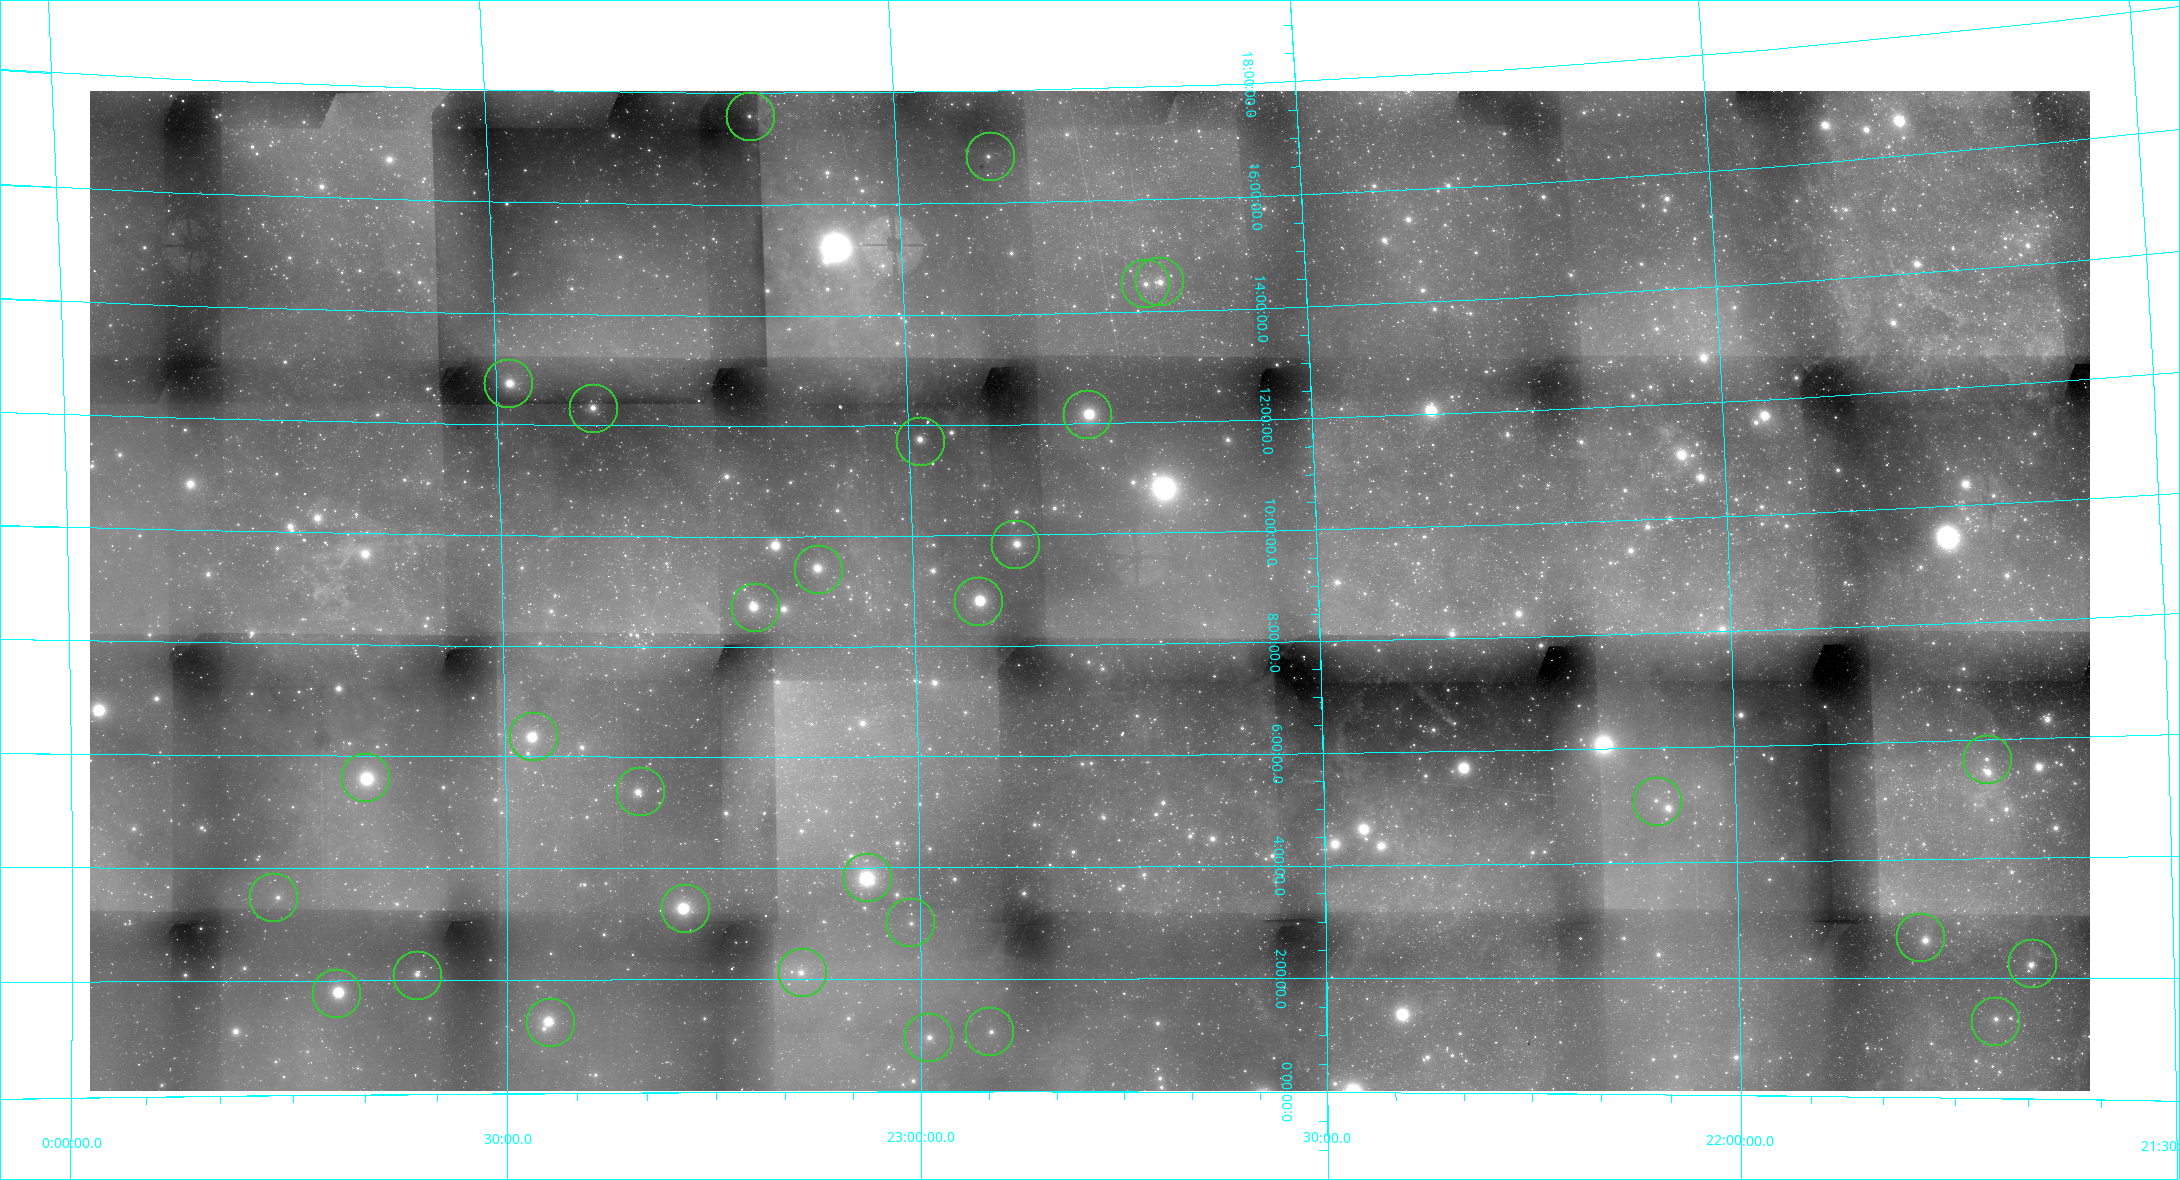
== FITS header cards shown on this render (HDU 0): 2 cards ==
NAXIS1  =                 2000
NAXIS2  =                 1000

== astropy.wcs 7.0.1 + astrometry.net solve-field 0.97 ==
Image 2000 x 1000 px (HDU 0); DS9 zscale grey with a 90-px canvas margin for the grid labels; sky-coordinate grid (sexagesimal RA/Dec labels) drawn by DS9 from the SOLVED WCS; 30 Tycho-2 reference stars matched to detected sources circled (green)
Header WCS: RA---AIT/DEC--AIT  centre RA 22:47:13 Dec +08:59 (341.80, +8.99 deg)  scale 64.8 arcsec/px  FOV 2160.0' x 1080.0'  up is -2 deg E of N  parity normal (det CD < 0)
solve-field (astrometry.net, Tycho-2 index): SOLVED blind (the header's WCS was not the basis of the solution)
Solved WCS: RA---TAN-SIP/DEC--TAN-SIP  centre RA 22:46:58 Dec +08:59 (341.74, +8.98 deg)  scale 66 x 65.2 arcsec/px (non-square pixels)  FOV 2201.0' x 1086.8'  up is -2 deg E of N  parity normal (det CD < 0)
** header WCS and blind solve DISAGREE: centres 3.75' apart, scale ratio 1.02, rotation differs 0 deg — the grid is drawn from the SOLVED WCS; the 'Header WCS' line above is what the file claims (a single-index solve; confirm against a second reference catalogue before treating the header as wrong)
Tycho-2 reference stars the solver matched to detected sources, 30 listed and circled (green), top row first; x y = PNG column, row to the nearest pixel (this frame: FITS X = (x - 90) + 1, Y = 1000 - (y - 91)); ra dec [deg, ICRS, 3 dp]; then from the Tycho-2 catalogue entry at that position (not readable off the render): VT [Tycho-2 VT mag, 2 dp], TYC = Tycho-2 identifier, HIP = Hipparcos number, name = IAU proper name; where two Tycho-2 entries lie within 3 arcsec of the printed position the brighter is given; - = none
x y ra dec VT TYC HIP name
750 116 347.678 +17.594 5.82 1715-2283-1 114449 -
990 156 343.259 +16.841 6.02 1698-1389-1 112997 -
1159 281 340.220 +14.549 5.83 1158-457-1 111974 -
1145 283 340.489 +14.516 6.04 1158-345-1 112067 -
508 383 352.289 +12.761 4.64 1168-1611-1 115919 -
593 408 350.769 +12.314 5.23 1165-1549-1 115444 -
1087 414 341.673 +12.173 4.25 1155-2186-1 112447 -
920 441 344.799 +11.729 5.82 1163-2022-1 113503 -
1015 544 343.100 +9.836 5.21 1153-1558-1 112935 -
818 569 346.751 +9.409 4.72 1160-1745-1 114144 -
978 601 343.807 +8.816 4.90 1153-1559-1 113186 -
755 607 347.934 +8.720 5.17 1161-1795-1 114520 -
533 736 351.992 +6.379 4.39 584-1515-1 115830 -
1987 759 325.564 +5.680 5.50 555-1663-1 107151 -
365 777 354.988 +5.626 4.18 591-1744-1 116771 -
640 791 350.086 +5.381 5.20 584-1516-1 115227 -
1657 801 331.420 +5.059 5.02 564-2591-1 109068 -
867 877 345.969 +3.820 4.46 579-1834-1 113889 Fumalsamakah
273 897 356.598 +3.487 5.31 589-1671-1 117245 -
685 908 349.291 +3.282 3.80 580-1884-1 114971 -
910 922 345.179 +3.012 6.00 579-1836-1 113622 -
1920 937 326.808 +2.686 5.62 548-896-1 107575 -
2032 963 324.889 +2.244 5.22 547-1047-1 106944 -
802 972 347.171 +2.128 5.53 576-1918-1 114273 -
417 975 354.097 +2.102 5.72 585-1200-1 116495 -
336 993 355.512 +1.780 4.51 586-1458-1 116928 -
1995 1021 325.542 +1.285 5.81 543-450-1 107144 -
550 1022 351.733 +1.256 4.92 578-1415-1 115738 -
989 1031 343.748 +1.065 6.13 569-1947-1 113167 -
928 1037 344.864 +0.963 5.54 569-1948-1 113521 -